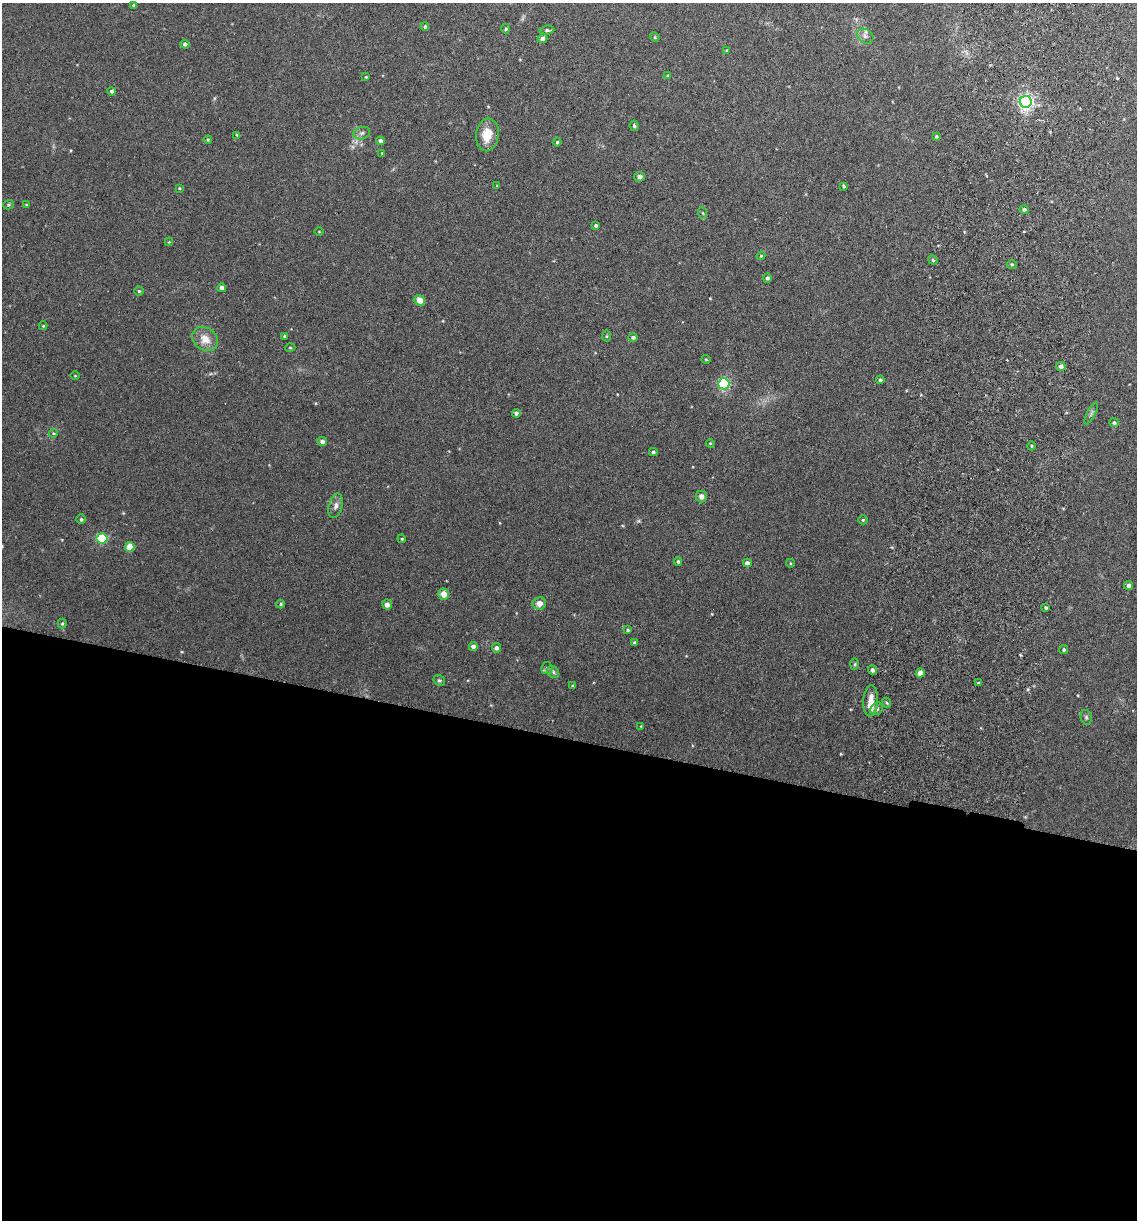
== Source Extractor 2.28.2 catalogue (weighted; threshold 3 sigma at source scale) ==
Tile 14 of 4 x 4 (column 2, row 4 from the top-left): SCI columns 1311-2445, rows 13-1230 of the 5008 x 4899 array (HDU 1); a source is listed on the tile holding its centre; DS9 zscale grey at full resolution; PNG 1139 x 1222 px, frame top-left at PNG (2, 3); each listed source drawn as its Kron ellipse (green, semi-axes under 4 px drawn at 4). Shown black and unused: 40% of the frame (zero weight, under 3 of 6 exposures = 3% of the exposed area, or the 3 px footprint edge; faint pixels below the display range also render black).
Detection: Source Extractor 2.28.2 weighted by HDU 2 'WHT'; one run over the whole footprint, this tile lists its part. Background 0.0299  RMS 0.0032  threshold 0.0133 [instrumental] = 3 sigma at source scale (4.09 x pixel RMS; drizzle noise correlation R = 1.36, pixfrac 0.8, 0.05/0.05 arcsec/px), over >= 5 px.
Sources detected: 97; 2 cosmic-ray / hot-pixel residue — neither listed nor drawn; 1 inside a brighter listed object's ellipse — not listed separately; the other 94 listed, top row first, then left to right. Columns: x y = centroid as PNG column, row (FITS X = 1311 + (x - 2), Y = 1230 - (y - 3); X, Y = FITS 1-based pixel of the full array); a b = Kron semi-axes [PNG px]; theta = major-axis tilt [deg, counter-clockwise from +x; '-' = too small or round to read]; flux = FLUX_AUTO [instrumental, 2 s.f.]
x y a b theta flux
134 5 3 3 - 0.56
425 26 4 4 - 0.49
506 29 4 4 - 0.5
547 30 7 4 5 0.65
865 36 9 7 -32 1.1
655 37 5 4 - 0.33
542 38 5 4 - 0.97
185 44 4 4 - 0.76
726 51 4 4 - 0.33
667 76 4 3 - 0.25
366 77 4 3 - 0.29
112 91 4 4 - 0.62
1026 102 6 6 - 84
634 126 5 4 - 0.48
362 133 8 6 17 0.9
237 135 4 3 - 0.34
487 135 16 11 82 5.3
936 136 4 4 - 0.37
208 140 4 3 - 0.27
380 141 4 4 - 1
557 142 4 4 - 0.39
382 153 4 3 - 0.24
639 177 5 5 - 1.1
497 186 4 3 - 0.29
844 186 4 3 - 0.4
179 188 3 3 - 0.25
9 205 5 4 - 0.44
26 205 4 3 - 0.26
1024 209 4 4 - 0.64
703 213 6 3 -70 0.33
596 226 3 3 - 0.44
319 231 5 3 - 0.23
169 242 4 4 - 0.26
761 256 4 4 - 0.29
933 260 5 4 - 0.39
1012 264 5 3 - 0.33
767 278 4 4 - 0.73
222 288 4 4 - 1.5
139 291 4 4 - 0.38
420 300 6 5 - 2.8
43 326 4 4 - 0.28
285 336 4 3 - 0.47
606 336 6 4 89 0.3
633 337 5 4 - 0.72
205 339 14 11 -37 3.6
290 348 5 3 - 0.31
706 359 4 4 - 0.3
1061 366 5 4 - 0.91
75 376 5 3 - 0.24
880 380 4 4 - 0.62
724 384 5 5 - 36
516 413 4 4 - 0.79
1091 413 12 4 63 0.66
1114 423 5 4 - 0.53
54 433 4 3 - 0.4
322 441 5 4 - 0.89
710 443 4 3 - 0.23
1032 446 4 3 - 0.29
653 452 4 4 - 0.45
701 496 6 5 - 1.2
336 506 12 6 75 1.3
81 519 4 4 - 0.38
863 520 5 4 - 0.31
102 538 5 5 - 20
402 539 4 3 - 0.26
130 547 5 4 - 6.7
678 562 4 3 - 0.45
747 563 4 4 - 1.3
790 563 4 3 - 0.24
1129 586 4 4 - 0.91
444 594 5 5 - 2.7
539 603 7 6 - 2
280 604 4 3 - 0.3
387 605 5 5 - 1.6
1046 607 4 3 - 0.45
62 624 5 4 - 0.39
628 630 4 4 - 0.39
634 643 4 3 - 0.48
473 647 4 4 - 1.3
496 648 5 4 - 0.97
1064 650 4 4 - 0.45
855 664 6 4 88 0.35
547 668 6 5 - 0.54
872 670 5 4 - 0.81
553 672 6 5 - 0.57
920 673 4 4 - 2.3
439 680 6 5 - 0.48
978 683 4 4 - 0.39
573 686 4 3 - 0.34
871 701 15 7 87 3.8
887 703 5 3 - 0.33
877 709 7 5 47 0.71
1086 717 7 5 -77 0.57
641 726 3 3 - 0.22